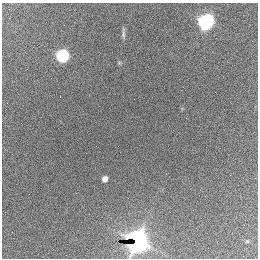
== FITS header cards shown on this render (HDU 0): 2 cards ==
NAXIS1  =                  256 / length of data axis 1
NAXIS2  =                  256 / length of data axis 2

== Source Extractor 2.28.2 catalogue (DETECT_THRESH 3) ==
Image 256 x 256 px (HDU 0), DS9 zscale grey, 1 PNG px = 1 image px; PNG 260 x 260 px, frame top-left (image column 1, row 256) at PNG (2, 3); no overlay
Background 2330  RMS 61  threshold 184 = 3 sigma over >= 5 px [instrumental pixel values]
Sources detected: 7; all 7 listed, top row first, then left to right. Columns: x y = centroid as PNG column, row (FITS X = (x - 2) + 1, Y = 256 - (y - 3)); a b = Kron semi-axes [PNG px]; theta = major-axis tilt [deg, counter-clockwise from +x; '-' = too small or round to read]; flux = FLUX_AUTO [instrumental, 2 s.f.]
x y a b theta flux
206 22 8 7 - 1.6e+06
123 33 15 4 88 1.2e+04
62 55 7 6 - 7.8e+05
186 118 2 2 - 1.3e+04
105 179 5 5 - 2.5e+04
137 241 11 9 82 2.8e+06
247 241 6 5 - 5.7e+03